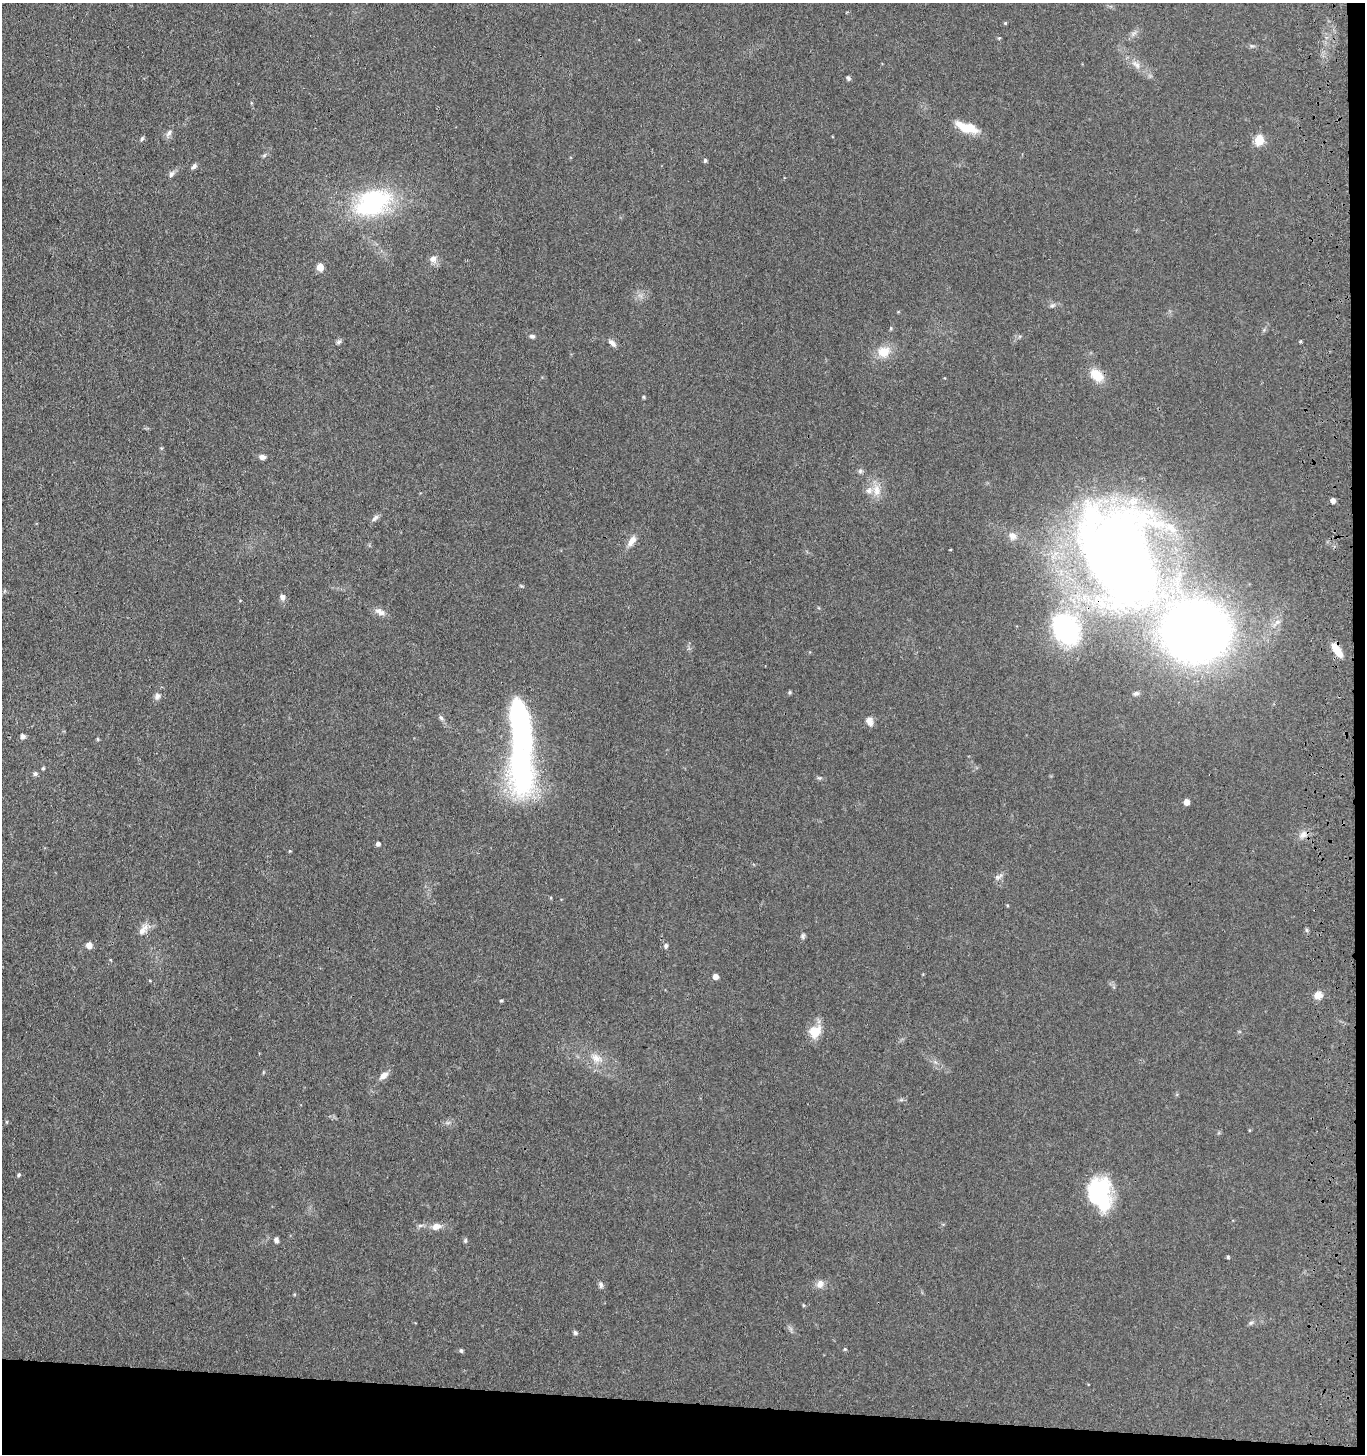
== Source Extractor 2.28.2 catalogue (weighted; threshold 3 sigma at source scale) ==
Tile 9 of 3 x 3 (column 3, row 3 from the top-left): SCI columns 2934-4296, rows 3-1454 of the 4543 x 4361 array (HDU 1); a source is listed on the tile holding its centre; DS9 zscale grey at full resolution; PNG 1367 x 1456 px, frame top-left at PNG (2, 3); no overlay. Shown black and unused: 4% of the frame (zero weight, under 3 of 4 exposures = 5% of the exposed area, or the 3 px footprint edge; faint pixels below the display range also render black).
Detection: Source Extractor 2.28.2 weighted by HDU 2 'WHT'; one run over the whole footprint, this tile lists its part. Background 0.0674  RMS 0.0074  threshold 0.0332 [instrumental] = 3 sigma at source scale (4.5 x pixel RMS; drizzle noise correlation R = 1.50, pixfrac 1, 0.05/0.05 arcsec/px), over >= 5 px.
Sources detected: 80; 2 inside a brighter listed object's ellipse — not listed separately; the other 78 listed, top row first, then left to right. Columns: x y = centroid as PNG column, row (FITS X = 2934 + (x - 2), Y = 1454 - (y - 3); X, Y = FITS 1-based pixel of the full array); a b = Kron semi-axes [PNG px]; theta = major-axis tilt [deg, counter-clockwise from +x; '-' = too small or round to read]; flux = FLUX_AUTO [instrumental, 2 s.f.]
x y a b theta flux
1005 23 4 4 - 0.77
999 38 5 3 - 0.68
1252 46 6 4 -17 1.1
1136 65 14 7 -38 4.8
848 78 6 5 - 1.4
967 127 26 10 -17 17
169 133 11 6 56 2.6
142 139 7 4 63 1.2
1259 140 5 5 - 43
705 160 4 4 - 1.2
194 166 9 5 50 1.8
171 174 9 6 65 2.3
373 203 44 29 26 83
433 259 9 8 - 4
320 267 8 7 - 4.9
1052 306 7 4 1 1.4
891 328 5 4 - 0.86
532 336 7 5 -8 1.6
1300 341 4 3 - 0.85
339 342 8 5 27 1.5
612 343 12 6 -42 3
884 352 15 13 23 12
1097 375 18 12 -39 12
644 397 5 3 - 0.82
161 448 5 4 - 0.74
262 457 7 5 -16 2.7
860 471 6 6 - 1.5
876 490 17 9 89 7.6
1333 500 5 4 - 3.5
375 518 12 5 48 2.3
1170 527 14 9 -31 7.3
1012 536 10 9 - 3.9
632 541 14 7 54 5.5
1119 556 86 50 -65 870
282 597 7 7 - 2.9
380 612 16 7 -31 4.3
1066 629 28 20 -53 110
1196 633 40 36 -3 820
1337 650 17 7 -56 11
790 692 5 4 - 1
1136 693 7 5 9 1.5
157 696 8 7 - 2.6
441 718 8 5 -53 1.6
869 721 12 8 -68 4.4
23 736 5 5 - 2.6
43 768 4 4 - 0.93
522 772 59 26 -78 140
35 773 6 5 - 1.7
819 778 6 4 16 1
1186 802 5 4 - 6.6
1303 835 11 9 30 4.4
378 844 5 5 - 2.1
290 851 5 3 - 0.61
998 877 12 5 29 2.3
143 930 17 8 52 5.8
1306 930 6 4 -70 1
803 936 8 5 81 1.6
89 945 7 6 - 4.5
666 946 6 5 - 1.7
715 976 5 5 - 4.8
1318 995 10 9 - 4.9
501 1001 4 4 - 0.82
815 1031 17 15 35 12
596 1058 15 10 -26 7
384 1075 11 7 36 4.5
19 1175 4 4 - 1.2
1099 1193 36 24 -75 58
436 1227 11 8 13 5
276 1240 7 6 - 2.1
465 1240 6 5 - 1.1
1228 1257 4 4 - 0.98
820 1284 12 8 69 4.3
601 1285 8 6 -82 1.9
803 1305 5 3 - 0.73
1251 1323 7 5 43 1.4
575 1333 5 5 - 1.6
845 1349 4 4 - 0.86
461 1350 5 4 - 1.2
Overlapping masked pixels (flux is a lower limit): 4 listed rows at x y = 1119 556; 1066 629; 1196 633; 1337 650